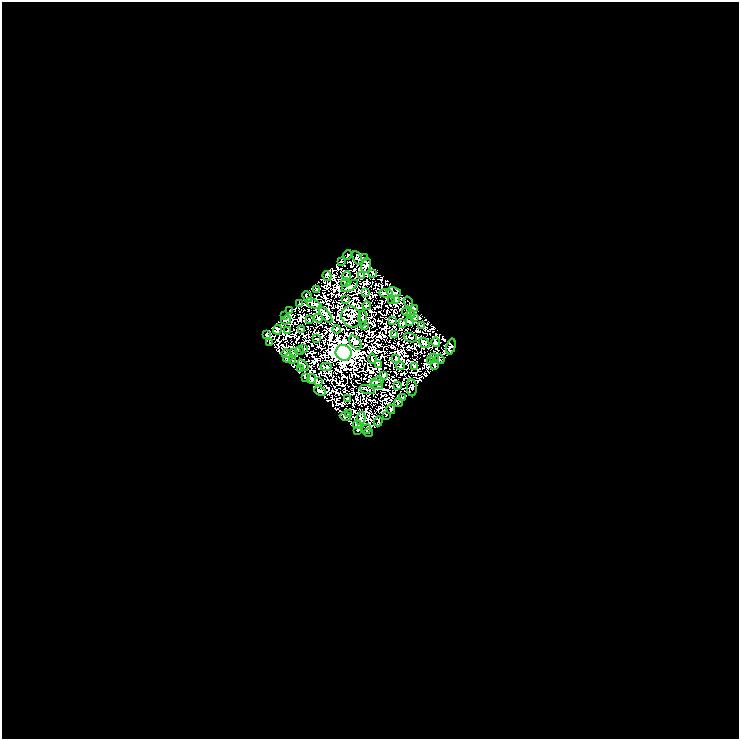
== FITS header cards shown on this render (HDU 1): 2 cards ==
NAXIS1  =                  737
NAXIS2  =                  737

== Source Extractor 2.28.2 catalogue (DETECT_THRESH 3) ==
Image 737 x 737 px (HDU 1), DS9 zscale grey, 1 PNG px = 1 image px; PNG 741 x 741 px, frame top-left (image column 1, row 737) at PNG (2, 2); each listed source drawn as its Kron ellipse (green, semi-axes under 4 px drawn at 4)
Background 0.042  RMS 0.024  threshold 0.0715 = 3 sigma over >= 5 px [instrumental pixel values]
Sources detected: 95; all 95 listed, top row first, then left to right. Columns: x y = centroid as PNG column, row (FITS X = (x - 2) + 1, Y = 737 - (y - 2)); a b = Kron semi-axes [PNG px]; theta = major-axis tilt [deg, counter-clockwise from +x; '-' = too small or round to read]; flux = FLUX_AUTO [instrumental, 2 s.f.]
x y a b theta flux
347 255 5 3 - 1.6
357 258 7 2 -65 1.8
364 258 4 2 - 1.7
341 261 3 2 - 0.91
366 265 7 4 77 3.3
373 273 3 2 - 1.4
327 276 5 2 - 1.4
347 276 5 3 - 1.6
361 276 4 2 - 1.8
346 283 4 2 - 1.6
350 286 9 4 32 2.6
316 289 3 2 - 1.7
394 292 7 5 -12 1.3
365 293 3 2 - 1.4
386 293 7 3 -5 2.2
307 297 6 2 -47 2
346 299 3 2 - 1.1
395 299 3 2 - 1.5
392 301 3 2 - 0.27
408 302 6 2 -58 1.3
300 304 2 2 - 1.3
314 304 9 3 -25 2.5
367 306 4 3 - 1.2
415 309 3 2 - 0.93
290 310 3 3 - 1.4
406 312 4 2 - 1.2
411 314 4 2 - 1.2
285 315 4 2 - 1.7
326 315 10 3 -53 3.7
351 317 11 9 -60 6
415 317 3 2 - 1.8
318 318 4 3 - 1.2
363 318 8 2 90 1.7
286 320 5 2 - 1.6
309 320 4 2 - 1.3
392 321 3 2 - 1.3
410 321 3 2 - 1
402 323 4 2 - 1.5
365 326 3 2 - 1.4
422 326 3 2 - 1.1
302 329 3 2 - 1.2
337 329 4 3 - 1.3
277 330 5 3 - 1.7
288 331 4 2 - 1.2
266 334 3 2 - 1.7
394 334 3 2 - 1.2
410 338 7 2 -21 1.3
317 339 3 2 - 1.2
436 342 5 3 - 2.3
270 343 3 2 - 1.7
355 343 8 5 -51 3.2
424 343 6 2 -40 1.8
451 347 8 4 75 4.4
303 348 3 2 - 0.98
300 351 4 2 - 1.5
294 352 3 2 - 1.3
344 353 8 7 - 1800
286 354 5 2 - 1.2
288 358 5 4 - 2.6
396 358 3 2 - 1.2
434 358 5 4 - 2
372 359 5 2 - 1.6
440 359 5 2 - 1
431 360 3 2 - 1.4
292 361 4 2 - 1.5
379 364 3 2 - 1.2
303 365 6 2 -47 1.7
400 366 4 3 - 1.3
414 366 2 2 - 0.88
435 366 3 2 - 1.4
326 367 5 2 - 2.2
300 368 3 2 - 0.85
383 375 4 3 - 8.2
305 377 3 2 - 0.96
311 379 5 3 - 4.7
318 381 3 2 - 0.86
377 382 6 4 19 1.2
377 384 6 2 -26 0.75
397 386 4 2 - 0.7
412 388 8 5 -87 3.2
367 389 7 2 -18 1.3
320 391 6 3 -25 2.3
403 398 3 2 - 1.7
347 399 3 2 - 0.94
398 402 5 3 - 2.1
391 409 5 2 - 1.9
348 413 3 2 - 1.4
386 415 2 2 - 1.1
345 416 5 3 - 1.8
361 418 7 3 81 1.7
378 421 5 2 - 1.8
357 425 4 2 - 1.2
366 429 5 3 - 1.7
358 430 3 2 - 1.2
369 433 4 2 - 1.1